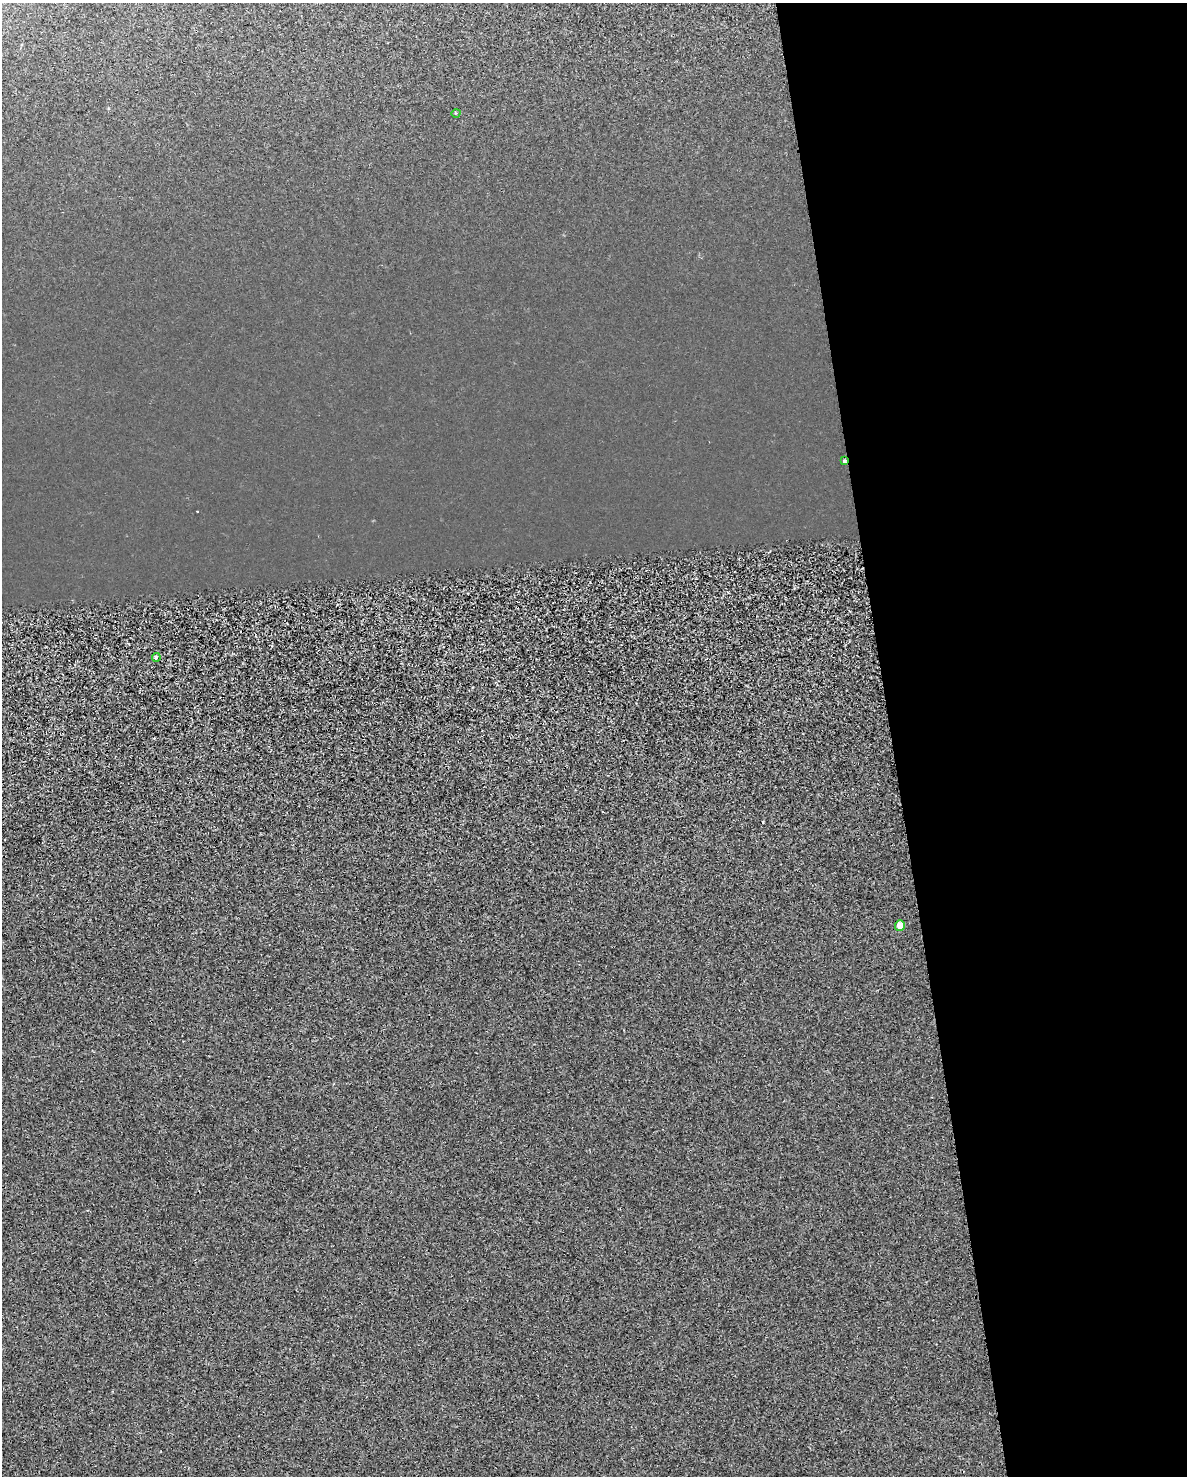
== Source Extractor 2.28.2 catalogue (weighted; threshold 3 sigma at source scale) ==
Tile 8 of 4 x 3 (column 4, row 2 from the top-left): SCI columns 3559-4743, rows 1496-2969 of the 4747 x 4509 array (HDU 1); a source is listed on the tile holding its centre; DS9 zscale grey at full resolution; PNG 1189 x 1478 px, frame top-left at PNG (2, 3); each listed source drawn as its Kron ellipse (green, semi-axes under 4 px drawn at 4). Shown black and unused: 25% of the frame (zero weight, under 2 of 3 exposures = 1% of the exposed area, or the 3 px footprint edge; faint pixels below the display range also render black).
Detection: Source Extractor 2.28.2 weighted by HDU 2 'WHT'; one run over the whole footprint, this tile lists its part. Background -2.45e-04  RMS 0.0049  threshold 0.0221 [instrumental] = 3 sigma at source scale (4.5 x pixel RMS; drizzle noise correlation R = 1.50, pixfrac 1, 0.0396/0.0396 arcsec/px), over >= 5 px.
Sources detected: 5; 1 cosmic-ray / hot-pixel residue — neither listed nor drawn; the other 4 listed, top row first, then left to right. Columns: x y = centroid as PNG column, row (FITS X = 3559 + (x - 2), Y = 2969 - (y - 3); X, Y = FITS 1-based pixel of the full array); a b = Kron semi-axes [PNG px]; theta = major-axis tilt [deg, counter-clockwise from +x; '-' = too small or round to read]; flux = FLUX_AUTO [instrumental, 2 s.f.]
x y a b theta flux
456 113 5 3 - 0.42
844 461 3 3 - 1.5
156 657 4 4 - 1.4
900 925 5 5 - 4.2
Overlapping masked pixels (flux is a lower limit): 1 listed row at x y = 844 461